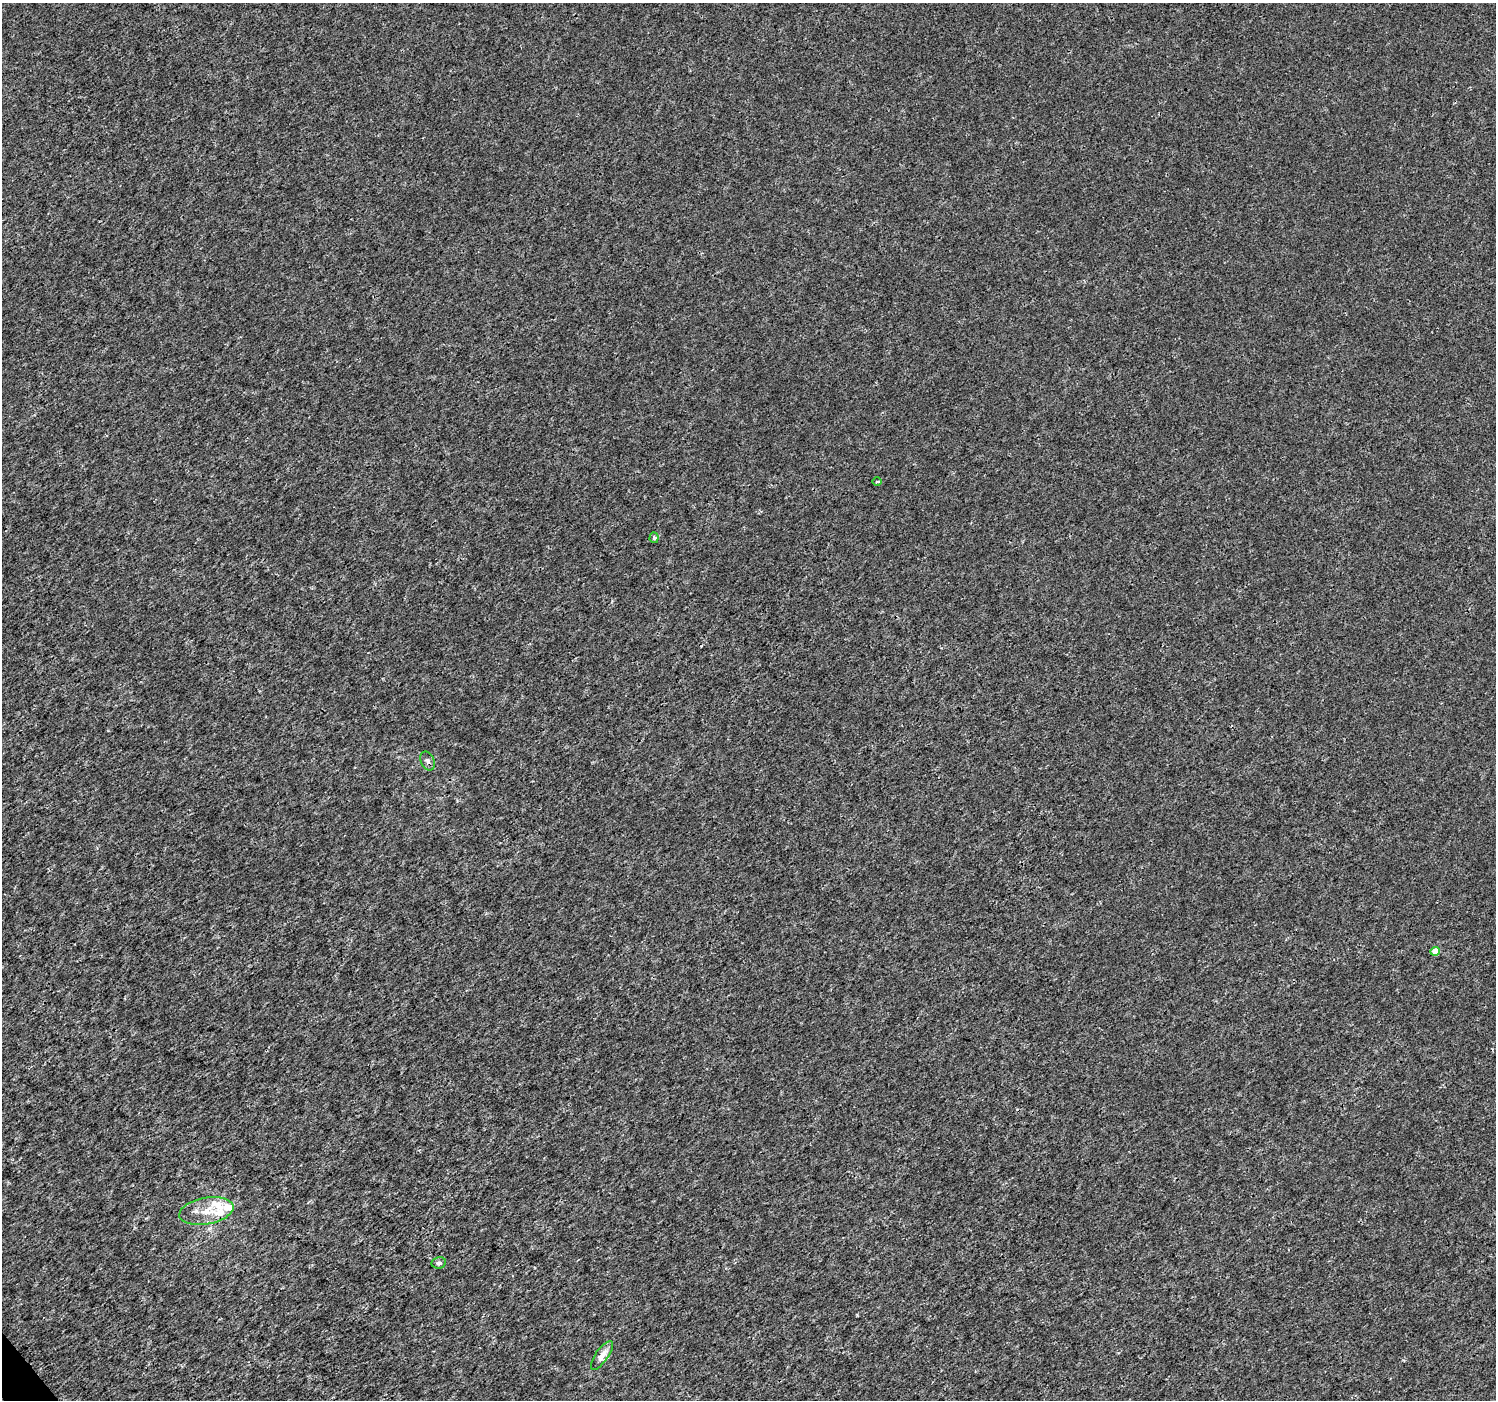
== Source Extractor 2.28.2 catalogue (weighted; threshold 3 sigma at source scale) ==
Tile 7 of 4 x 4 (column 3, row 2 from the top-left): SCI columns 2987-4480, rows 2930-4327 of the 5979 x 5921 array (HDU 1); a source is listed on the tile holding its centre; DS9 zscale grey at full resolution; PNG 1498 x 1402 px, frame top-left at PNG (2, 3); each listed source drawn as its Kron ellipse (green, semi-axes under 4 px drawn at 4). Shown black and unused: <1% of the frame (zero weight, under 3 of 4 exposures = <1% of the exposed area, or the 3 px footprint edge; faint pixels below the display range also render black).
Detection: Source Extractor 2.28.2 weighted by HDU 2 'WHT'; one run over the whole footprint, this tile lists its part. Background -3.47e-05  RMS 0.0018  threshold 0.00801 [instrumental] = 3 sigma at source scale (4.5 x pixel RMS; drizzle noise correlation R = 1.50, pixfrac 1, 0.0396/0.0396 arcsec/px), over >= 5 px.
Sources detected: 10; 3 inside a brighter listed object's ellipse — not listed separately; the other 7 listed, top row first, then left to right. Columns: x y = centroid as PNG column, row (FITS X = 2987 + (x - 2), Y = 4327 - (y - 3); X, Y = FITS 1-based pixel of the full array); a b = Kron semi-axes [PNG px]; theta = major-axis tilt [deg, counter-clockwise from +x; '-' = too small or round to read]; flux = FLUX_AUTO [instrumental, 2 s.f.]
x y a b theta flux
877 482 5 3 - 0.24
654 538 5 4 - 0.37
428 761 10 6 -65 0.6
1435 951 5 4 - 2.2
206 1211 27 13 11 3.7
439 1263 7 5 10 0.47
602 1355 17 6 55 1.6